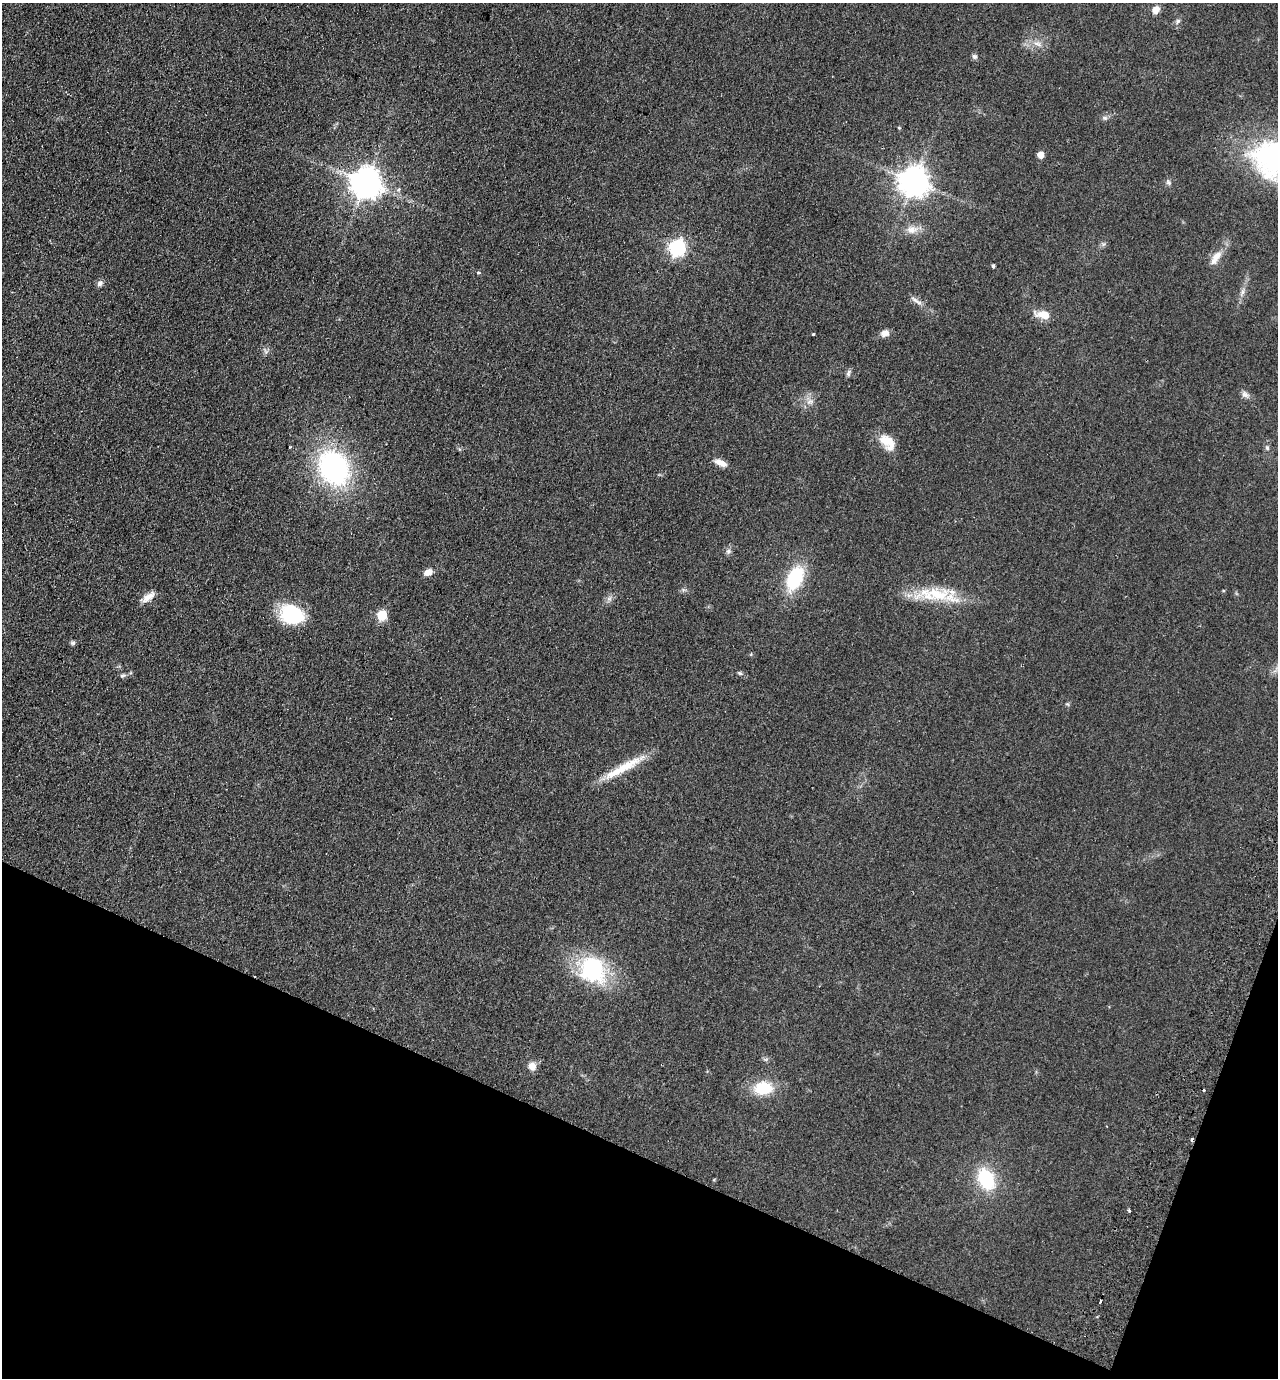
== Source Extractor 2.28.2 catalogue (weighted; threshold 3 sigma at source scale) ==
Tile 15 of 4 x 4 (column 3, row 4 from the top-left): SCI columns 2880-4155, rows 25-1400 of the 5626 x 5551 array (HDU 1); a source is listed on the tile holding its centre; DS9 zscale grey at full resolution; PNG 1280 x 1380 px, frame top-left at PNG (2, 3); no overlay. Shown black and unused: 19% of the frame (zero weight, under 2 of 3 exposures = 3% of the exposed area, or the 3 px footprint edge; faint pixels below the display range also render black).
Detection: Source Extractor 2.28.2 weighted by HDU 2 'WHT'; one run over the whole footprint, this tile lists its part. Background 0.0879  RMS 0.0099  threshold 0.0443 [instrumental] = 3 sigma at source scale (4.5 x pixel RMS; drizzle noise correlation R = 1.50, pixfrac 1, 0.05/0.05 arcsec/px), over >= 5 px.
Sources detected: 48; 1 cosmic-ray / hot-pixel residue — not listed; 1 inside a brighter listed object's ellipse — not listed separately; the other 46 listed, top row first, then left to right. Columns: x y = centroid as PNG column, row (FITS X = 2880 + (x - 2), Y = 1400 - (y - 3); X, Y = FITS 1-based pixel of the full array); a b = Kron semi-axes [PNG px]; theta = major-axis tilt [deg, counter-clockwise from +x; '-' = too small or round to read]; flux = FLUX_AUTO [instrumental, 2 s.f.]
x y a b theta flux
1156 10 9 8 - 6.4
1178 21 8 5 59 2.3
1037 44 12 4 -30 3.5
974 56 7 6 - 2.1
899 128 4 4 - 0.92
1041 155 5 5 - 11
914 182 9 9 - 1400
1168 182 7 5 -47 2.1
366 183 9 9 - 1500
911 230 15 10 0 9
677 248 7 7 - 240
1217 256 15 10 47 9.6
993 266 4 4 - 1.8
478 272 4 3 - 2.2
100 283 9 6 35 3
1242 292 7 5 88 2.5
916 300 21 5 -36 5
1043 315 16 9 -9 12
885 333 10 7 19 5.8
813 334 3 3 - 1.5
848 373 9 5 69 2.3
1245 394 11 7 -26 4
887 441 21 13 -29 16
1267 448 6 5 - 1.8
721 463 16 7 -22 7.5
334 468 32 25 -61 180
729 551 7 6 - 2.3
428 572 10 7 24 6.5
795 578 25 15 67 53
938 594 35 18 -6 40
148 597 19 7 37 7.7
609 599 7 5 1 2.5
292 614 23 17 -25 61
382 615 6 6 - 48
73 643 7 5 -11 1.9
740 673 6 5 - 1.5
122 676 7 5 17 1.8
391 718 2 2 - 0.83
623 768 54 9 29 29
593 969 29 25 -60 91
532 1066 9 8 - 7.3
763 1088 17 12 5 34
1192 1140 3 3 - 4.8
986 1179 17 12 -65 58
1129 1210 5 3 - 1.2
1100 1301 4 3 - 6.8
Overlapping masked pixels (flux is a lower limit): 1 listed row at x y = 1192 1140